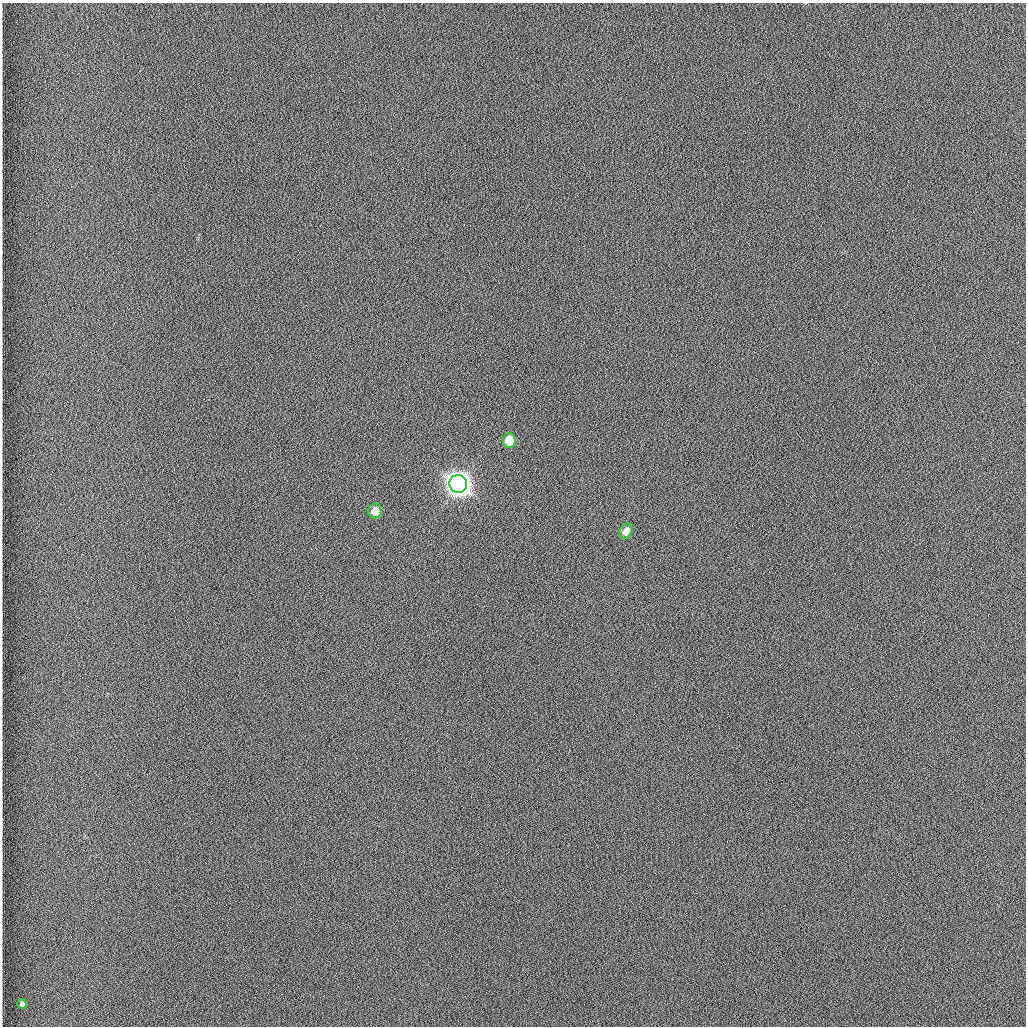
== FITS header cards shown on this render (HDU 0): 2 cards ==
NAXIS1  =                 1024 /fastest changing axis
NAXIS2  =                 1024 /next to fastest changing axis

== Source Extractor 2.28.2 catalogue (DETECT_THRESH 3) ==
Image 1024 x 1024 px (HDU 0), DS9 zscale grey, 1 PNG px = 1 image px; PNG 1028 x 1028 px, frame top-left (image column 1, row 1024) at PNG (2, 3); each listed source drawn as its Kron ellipse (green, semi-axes under 4 px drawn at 4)
Background 1260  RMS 5.9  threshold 17.8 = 3 sigma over >= 5 px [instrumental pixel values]
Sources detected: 5; all 5 listed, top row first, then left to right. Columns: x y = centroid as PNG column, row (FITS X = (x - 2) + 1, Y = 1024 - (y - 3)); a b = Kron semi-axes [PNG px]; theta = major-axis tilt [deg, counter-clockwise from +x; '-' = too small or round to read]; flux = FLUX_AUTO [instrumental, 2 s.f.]
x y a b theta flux
509 441 7 6 - 9500
458 484 9 8 - 500000
375 511 7 7 - 3700
626 531 8 6 64 3700
22 1004 5 5 - 920